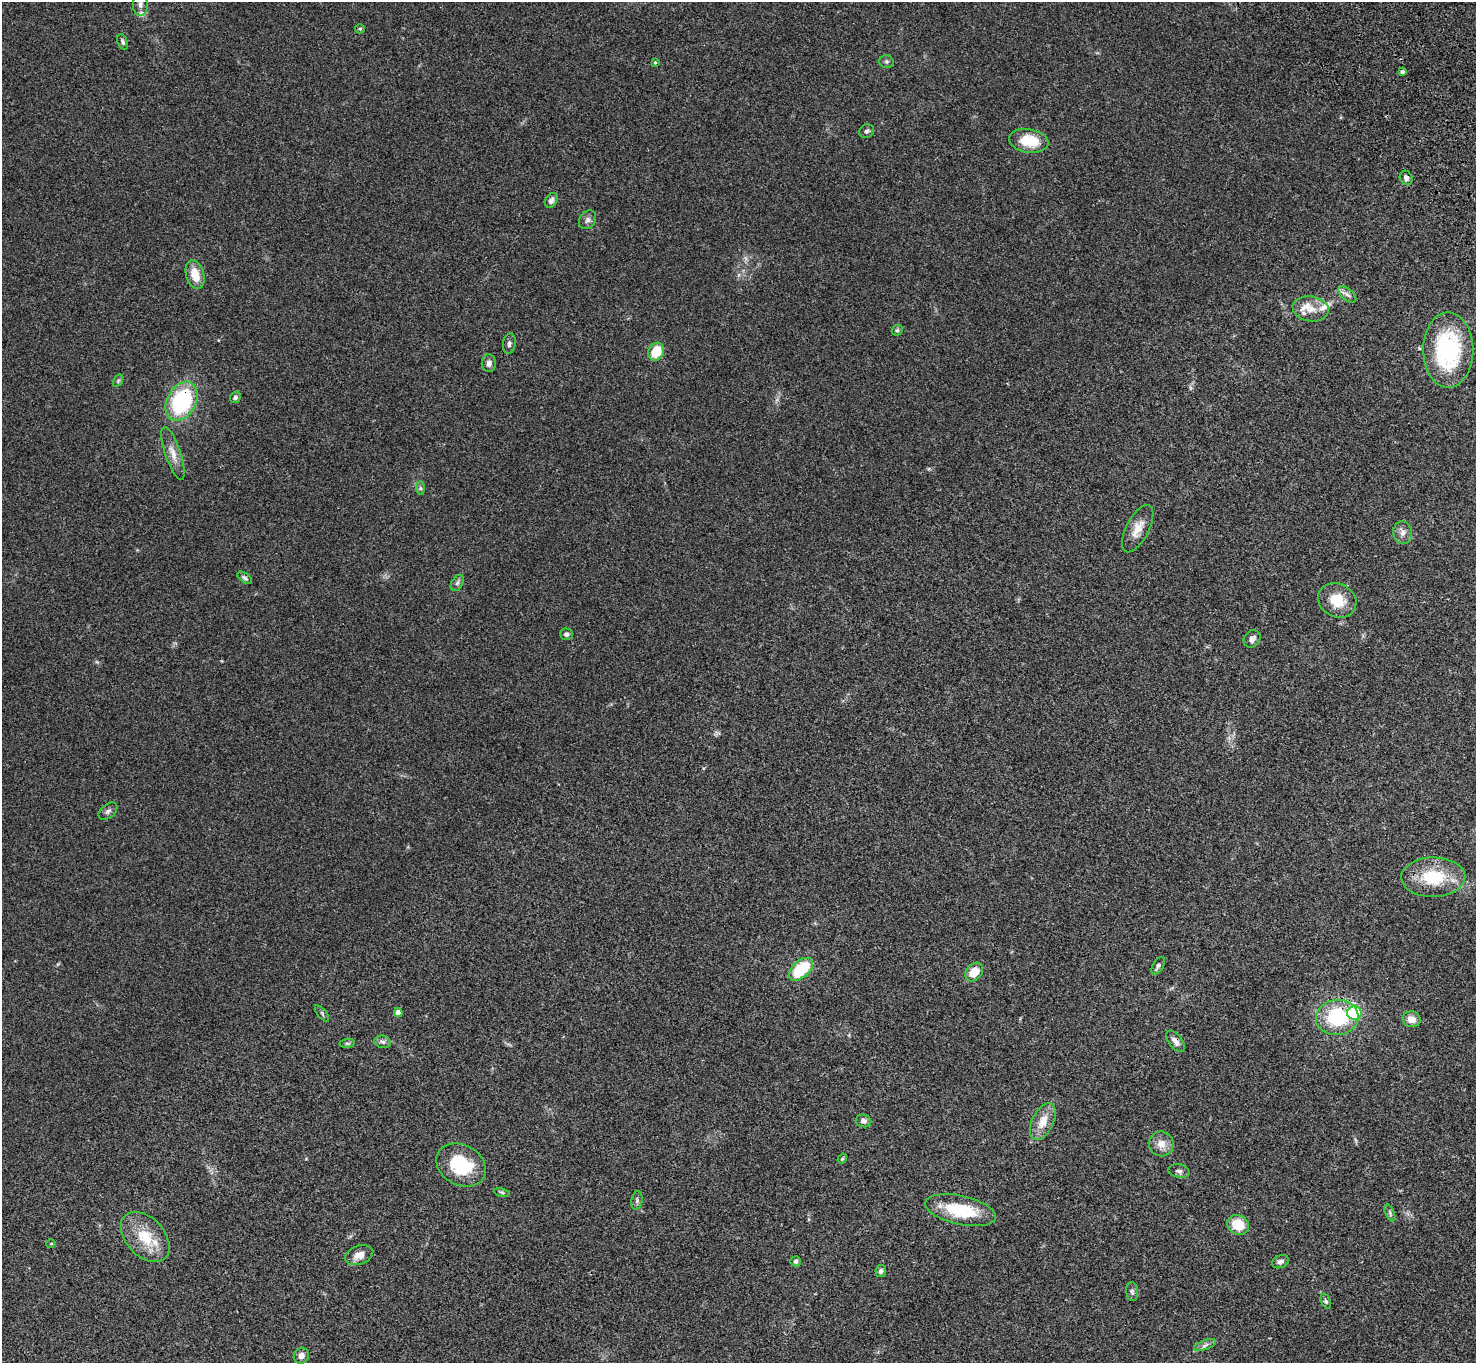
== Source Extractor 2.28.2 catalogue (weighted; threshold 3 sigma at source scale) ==
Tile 10 of 4 x 4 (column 2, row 3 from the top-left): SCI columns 1576-3049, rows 1743-3103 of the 6096 x 6070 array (HDU 1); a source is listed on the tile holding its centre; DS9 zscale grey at full resolution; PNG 1478 x 1365 px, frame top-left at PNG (2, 2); each listed source drawn as its Kron ellipse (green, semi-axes under 4 px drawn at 4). Shown black and unused: <1% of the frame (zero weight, under 3 of 4 exposures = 6% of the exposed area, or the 3 px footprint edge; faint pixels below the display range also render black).
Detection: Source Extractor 2.28.2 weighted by HDU 2 'WHT'; one run over the whole footprint, this tile lists its part. Background 0.0448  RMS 0.0054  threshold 0.0245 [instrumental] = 3 sigma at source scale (4.5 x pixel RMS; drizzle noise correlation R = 1.50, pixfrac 1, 0.05/0.05 arcsec/px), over >= 5 px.
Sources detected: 68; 3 inside a brighter listed object's ellipse — not listed separately; the other 65 listed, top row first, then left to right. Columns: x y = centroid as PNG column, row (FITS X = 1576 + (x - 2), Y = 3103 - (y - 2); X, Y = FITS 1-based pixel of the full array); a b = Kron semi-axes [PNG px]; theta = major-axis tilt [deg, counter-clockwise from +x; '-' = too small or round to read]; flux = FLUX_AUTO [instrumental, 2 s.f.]
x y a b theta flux
140 4 11 7 -90 2.6
360 29 5 4 - 0.66
123 42 8 5 -69 1.2
655 62 4 3 - 0.62
886 62 7 6 - 1.1
1402 72 4 3 - 1.2
867 131 8 6 33 1.1
1029 141 20 11 -9 15
1406 178 7 6 - 1.7
551 200 8 5 57 2
588 220 10 7 54 1.8
195 275 15 9 -73 8.5
1347 295 11 5 -41 1.9
1311 309 18 12 -9 6.7
897 330 6 5 - 0.87
509 344 10 6 79 1.5
1448 350 37 25 -90 57
656 352 9 7 62 12
489 363 9 7 -89 2
118 381 7 4 57 0.75
235 397 6 5 - 1.2
181 401 21 14 61 54
173 453 28 7 -71 5.3
420 488 7 4 -89 0.94
1138 529 26 11 62 7.1
1403 533 11 9 -80 3
245 578 8 4 -35 1.1
457 583 9 5 60 1.3
1337 600 20 16 -26 12
566 634 6 5 - 1.4
1252 639 9 7 51 2.1
108 811 11 6 39 1.6
1433 877 32 19 1 24
1158 966 9 5 58 1.4
801 969 14 8 42 24
974 972 10 7 49 8.9
398 1012 4 4 - 3.1
322 1013 10 3 -51 0.79
1354 1013 7 7 - 35
1337 1017 21 17 6 34
1412 1019 9 8 - 4.8
1175 1041 12 6 -52 3.1
383 1042 8 6 -15 1.5
347 1043 8 4 7 0.83
864 1121 8 6 -14 1.6
1043 1121 20 10 64 7.9
1161 1144 12 12 - 4.9
842 1159 5 4 - 0.62
461 1165 26 20 -29 26
1179 1171 11 6 -11 1.7
502 1192 8 4 -10 0.77
637 1200 9 5 80 1.2
961 1210 36 14 -12 23
1390 1213 9 4 -67 1
1238 1225 11 9 -30 12
145 1237 29 19 -47 16
51 1244 5 3 - 0.39
359 1255 14 9 20 4.7
796 1261 5 5 - 1
1280 1262 9 6 24 1.5
881 1271 6 5 - 1.4
1132 1292 9 6 -84 1.4
1326 1301 8 4 -69 0.9
1205 1345 11 5 21 1.7
301 1356 8 7 - 2.5
Overlapping masked pixels (flux is a lower limit): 3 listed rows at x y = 181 401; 1337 1017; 1175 1041